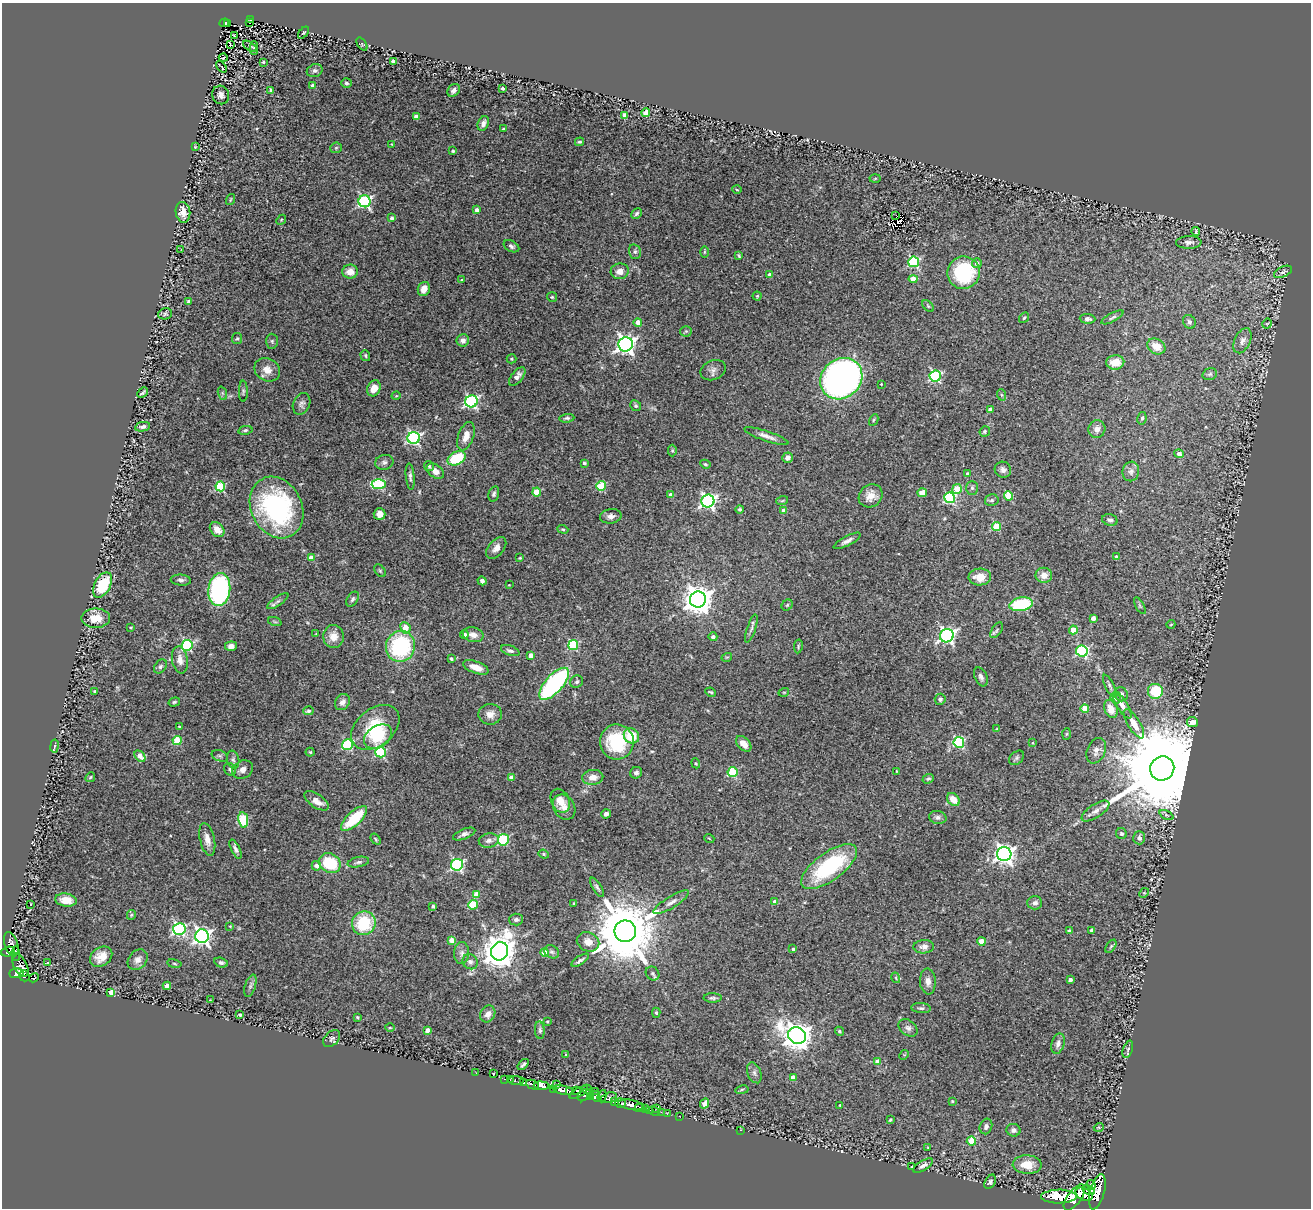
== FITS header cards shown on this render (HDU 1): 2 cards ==
NAXIS1  =                 1309
NAXIS2  =                 1206

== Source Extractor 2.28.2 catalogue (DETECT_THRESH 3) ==
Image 1309 x 1206 px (HDU 1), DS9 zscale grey, 1 PNG px = 1 image px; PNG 1313 x 1210 px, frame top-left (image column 1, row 1206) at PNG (2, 3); each listed source drawn as its Kron ellipse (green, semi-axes under 4 px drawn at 4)
Background 0.159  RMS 0.017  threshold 0.0519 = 3 sigma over >= 5 px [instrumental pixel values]
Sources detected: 397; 3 with non-positive FLUX_AUTO (blend fragments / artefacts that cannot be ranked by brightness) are neither listed nor drawn; the other 394 listed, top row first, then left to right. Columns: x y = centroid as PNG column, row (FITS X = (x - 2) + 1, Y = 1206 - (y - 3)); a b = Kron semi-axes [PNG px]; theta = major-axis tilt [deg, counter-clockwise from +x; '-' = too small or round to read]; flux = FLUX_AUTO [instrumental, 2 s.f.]
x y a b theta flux
251 20 3 2 - 0.57
224 23 5 2 - 1.8
250 23 3 2 - 3.2
227 24 3 2 - 0.94
303 33 7 4 49 1.4
234 35 3 2 - 0.66
230 44 3 2 - 0.91
362 44 7 4 -54 1.6
250 46 8 4 -33 1.8
254 48 7 3 90 2.5
223 58 4 2 - 0.92
263 62 3 3 - 1.5
393 62 4 4 - 8.7
221 67 7 2 -51 0.92
315 71 8 6 23 3.2
347 83 5 4 - 1.9
313 85 4 3 - 4
503 88 3 3 - 2.6
271 90 3 3 - 1.5
454 90 7 5 44 4.3
221 95 9 8 - 4.7
646 113 4 4 - 23
624 115 4 3 - 3.7
416 116 4 4 - 5.7
483 123 8 5 66 5.1
504 129 3 3 - 1.8
580 142 4 3 - 1.6
392 144 3 2 - 0.79
195 147 3 3 - 0.9
336 148 6 5 - 1.9
453 151 3 3 - 1.8
875 178 5 3 - 1.2
737 190 4 3 - 0.96
230 200 6 2 71 1
365 201 6 6 - 190
477 210 4 4 - 5
183 212 10 7 -83 12
637 214 6 4 45 2.4
896 215 3 2 - 0.77
392 218 3 3 - 2.9
281 220 5 4 - 1.3
1196 232 4 2 - 1.7
1189 242 13 6 2 4.9
511 246 8 5 -28 2.7
181 249 3 2 - 1.4
635 252 7 6 - 2.9
704 252 6 4 89 1.3
739 256 4 2 - 1.2
914 262 5 5 - 110
977 263 5 5 - 4.4
620 271 9 8 - 8.5
350 272 8 7 - 10
1283 272 10 5 25 2.9
964 273 16 16 - 87
770 275 4 4 - 4.5
913 279 4 4 - 23
462 280 3 3 - 2
424 289 7 6 - 10
757 296 4 4 - 1.5
552 297 5 5 - 1.6
189 302 4 3 - 4.3
928 306 7 4 -45 1.6
165 314 7 5 13 2.1
1113 317 12 4 28 2.5
1024 318 6 4 53 1.6
1088 319 8 4 -3 4.3
638 322 4 4 - 10
1189 322 7 6 - 2.9
1267 324 5 4 - 1.2
686 331 5 5 - 1.8
237 339 5 5 - 1.7
463 340 6 6 - 5.4
272 341 7 6 - 2.6
1242 341 13 8 65 6.6
626 344 7 7 - 560
1156 346 9 7 -31 15
365 356 5 4 - 1.9
511 359 5 4 - 1.4
1115 362 9 7 4 16
267 370 13 11 -32 11
713 370 13 9 22 6
1210 374 7 5 16 2.8
517 376 11 5 50 6.3
935 376 5 5 - 130
841 379 22 19 41 600
881 384 3 2 - 0.92
374 388 8 6 64 10
243 391 10 4 -89 2.6
143 393 6 2 43 1.8
222 393 7 4 -71 2.2
1002 395 6 3 -70 1.4
396 396 4 3 - 0.87
471 401 6 6 - 200
302 404 11 8 65 4.5
636 406 5 5 - 2.2
990 409 4 3 - 3.9
567 418 7 4 7 2.2
1142 418 6 4 79 1.9
874 420 6 4 62 1.8
142 427 7 4 10 4
1097 429 9 8 - 6.6
245 430 7 4 12 2.1
985 431 6 5 - 1.8
466 436 15 7 71 10
766 436 23 5 -19 7.5
414 438 6 6 - 230
672 451 6 4 -90 1.6
1179 454 5 4 - 5.2
456 458 9 6 27 49
788 458 5 5 - 6.6
384 462 9 7 14 3.7
584 463 3 3 - 1.7
705 464 5 4 - 1.7
429 466 6 4 -45 1.5
1003 470 8 7 - 4.6
435 471 10 6 -35 7.9
1131 471 10 8 81 5.1
968 474 4 4 - 5.1
410 476 13 4 -85 3.5
379 484 7 5 3 84
220 486 5 5 - 84
601 486 5 4 - 53
972 488 7 6 - 2.4
957 489 5 4 - 29
537 492 4 4 - 32
922 493 5 4 - 8.4
494 494 8 5 75 2.4
671 495 4 4 - 8.9
871 496 12 11 - 14
1009 496 4 4 - 46
950 498 5 5 - 130
992 500 7 6 - 2.6
708 501 6 6 - 310
782 501 6 3 19 1.5
277 507 32 25 -63 180
740 509 4 4 - 2
784 511 4 4 - 12
380 514 6 5 - 7.9
611 516 11 7 7 5.9
1110 520 8 5 -17 3.3
997 526 4 4 - 42
563 529 5 4 - 1.5
217 530 8 6 -44 11
847 541 15 5 27 5.1
496 548 13 7 49 7.3
1117 557 4 3 - 3.1
312 558 4 4 - 18
520 558 3 2 - 1.3
380 571 7 4 -54 1.9
1044 575 8 7 - 9.7
980 577 11 8 2 19
181 580 10 5 -5 3.6
482 581 4 4 - 3.4
102 585 14 8 61 46
509 585 3 3 - 0.74
219 590 16 11 83 180
353 599 8 5 57 2.6
698 599 8 8 - 1700
278 601 12 4 34 3.5
1021 604 12 6 10 62
787 605 6 5 - 1.9
1140 606 9 4 -60 2
96 618 14 10 0 17
1093 618 4 4 - 7.1
275 622 7 4 -19 1.8
1171 624 4 3 - 0.83
131 627 3 2 - 0.94
405 628 6 5 - 18
751 629 15 4 72 3.9
997 630 9 4 57 2.8
1073 630 4 4 - 19
316 634 3 3 - 0.8
464 635 4 4 - 3.7
473 635 10 7 -11 8.6
333 636 11 10 - 13
947 636 7 6 - 290
713 637 4 4 - 4.4
187 645 5 5 - 110
573 645 5 5 - 75
231 646 6 4 6 6.4
400 646 15 14 - 110
798 646 7 3 82 1.4
510 651 9 5 -20 3.4
1082 651 6 5 - 140
531 655 4 4 - 9.8
727 657 5 3 - 1.2
451 659 3 3 - 2.5
180 660 13 8 -81 8.1
160 667 8 5 51 2.6
476 667 13 6 -20 13
981 677 10 6 -67 4
577 682 7 6 - 2.7
554 684 20 8 48 160
1110 686 12 4 -63 3
95 691 3 3 - 2
1155 691 8 8 - 40
711 692 5 3 - 1.5
784 692 5 3 - 1.1
1121 694 7 6 - 4.5
1115 698 5 5 - 2.3
940 699 5 5 - 2.5
174 702 6 4 16 1.7
342 702 8 7 - 6.1
1122 705 15 5 -58 6.2
1085 708 4 4 - 27
1111 709 9 6 -68 13
308 711 5 4 - 2.7
490 714 11 10 - 8.5
1192 722 5 5 - 11
1134 724 17 6 -58 14
179 726 3 2 - 1.3
375 727 27 18 39 50
997 729 3 3 - 1.6
1066 734 6 4 87 1.2
631 736 8 7 - 28
378 737 15 10 33 35
177 740 4 4 - 43
617 742 17 17 - 66
959 742 5 5 - 120
1033 743 4 3 - 1.3
744 744 9 6 -46 7.5
347 745 5 5 - 100
54 746 6 3 82 1.7
1096 751 13 9 67 7.7
310 752 4 4 - 1.4
380 752 5 5 - 100
140 756 6 4 -47 13
220 756 8 5 -18 2.4
1017 758 8 6 42 2.5
233 760 9 6 -78 3.6
696 763 5 4 - 1.3
1162 768 12 12 - 39000
230 769 7 5 -59 4.1
242 770 11 8 27 6.9
896 771 3 2 - 0.82
733 772 5 5 - 68
636 773 6 5 - 3.4
90 777 5 4 - 1.4
511 777 4 4 - 5.6
593 777 10 7 5 9
928 779 6 4 21 1.7
953 800 7 5 -45 14
316 801 14 6 -35 12
560 801 12 9 -65 13
564 807 13 10 -59 9.3
1095 811 16 6 33 6.6
606 814 5 4 - 4.4
1166 815 7 4 -27 1.9
938 817 9 6 -12 3.8
354 818 17 7 43 48
243 820 8 5 -81 79
464 834 12 5 22 4.3
1121 834 5 5 - 3
709 838 5 3 - 0.92
1139 838 6 5 - 5.6
207 839 17 7 -77 9.8
376 839 6 4 -52 1.5
489 840 10 7 10 5.3
503 840 6 5 - 100
235 849 10 4 -65 3.5
544 854 5 4 - 1.5
1004 854 7 7 - 580
358 862 11 5 11 3.3
330 863 11 9 -31 45
457 865 6 6 - 170
316 866 5 4 - 6.2
829 867 33 14 36 110
597 887 11 4 -57 2.8
1144 893 5 4 - 1.5
476 894 4 4 - 13
66 900 11 6 -8 13
671 902 20 6 32 7.3
775 902 4 4 - 7.9
574 903 3 2 - 0.85
1035 903 7 6 - 4.8
31 904 2 2 - 0.7
473 905 5 4 - 52
433 906 3 3 - 2.6
131 915 5 4 - 1.3
516 919 7 6 - 3.2
364 923 12 11 - 60
230 926 3 3 - 0.88
179 929 6 6 - 180
1092 930 4 4 - 3.9
625 931 11 10 - 12000
1070 931 4 3 - 1.6
202 936 7 7 - 420
452 940 4 4 - 17
981 941 4 4 - 17
588 942 11 9 -22 10
11 944 12 6 -72 95
1111 946 7 4 54 1.7
924 947 10 6 2 7
793 949 3 3 - 1.8
500 951 9 8 - 2300
8 952 7 4 16 97
545 952 4 4 - 16
552 952 8 6 -29 3.2
16 953 7 3 -88 50
462 953 11 7 88 5.8
101 957 12 9 36 13
138 960 11 8 50 7.5
580 960 10 4 32 2.7
470 962 8 7 - 4.6
47 963 2 2 - 1.1
221 963 7 5 -16 2.8
174 964 7 3 -10 1.7
20 965 12 6 -63 76
16 973 7 5 3 78
652 973 7 6 - 2.6
25 976 5 5 - 51
34 978 5 3 - 8.9
896 978 5 3 - 1.2
1070 980 4 3 - 4
928 981 13 8 -86 7.5
167 986 4 4 - 15
250 986 12 5 73 3.8
111 992 4 4 - 20
713 998 9 4 0 2.6
210 1000 2 2 - 0.62
921 1008 10 5 -6 2.9
656 1013 5 4 - 2.3
488 1014 9 7 58 7.2
240 1015 4 3 - 1.5
357 1017 3 3 - 1.5
547 1022 3 2 - 1.4
390 1028 5 3 - 1
908 1028 10 7 -37 4.8
427 1030 4 4 - 8.8
540 1030 9 5 -85 2.8
839 1031 5 4 - 2.5
797 1035 9 8 - 1400
332 1038 10 6 45 3.1
1058 1044 10 6 73 5.5
1128 1049 9 4 71 2.6
566 1055 4 3 - 0.99
904 1055 5 4 - 1.2
877 1062 4 4 - 14
523 1064 7 3 45 2.1
476 1073 3 2 - 1.8
754 1073 11 6 -68 4.5
494 1074 3 3 - 7.1
793 1077 4 4 - 8.9
504 1079 3 2 - 7.9
510 1080 3 2 - 4.8
516 1081 8 4 0 17
524 1083 3 3 - 28
532 1085 7 4 -24 36
557 1085 3 3 - 20
542 1086 8 4 -4 400
553 1089 3 2 - 6
563 1090 11 4 -13 280
577 1090 4 3 - 30
588 1090 6 2 -46 14
742 1090 7 3 10 1.5
570 1091 3 2 - 25
595 1091 3 2 - 3.9
579 1092 10 3 28 89
584 1095 7 5 42 44
596 1096 5 4 - 8.9
602 1096 6 3 73 44
591 1097 3 2 - 16
609 1098 8 5 16 66
614 1101 4 3 - 41
952 1101 4 4 - 1.3
621 1103 5 5 - 72
705 1104 5 4 - 10
631 1105 12 5 -11 200
840 1105 2 2 - 0.94
640 1108 5 2 - 16
656 1108 3 2 - 4
645 1109 3 2 - 12
650 1110 2 2 - 2.6
654 1111 6 2 -20 7.7
661 1112 2 2 - 5.4
667 1114 3 3 - 2.4
679 1116 2 2 - 2.9
890 1120 3 3 - 1.4
986 1126 8 6 69 3.7
1099 1127 5 3 - 1.1
741 1130 3 2 - 75
1013 1130 7 6 - 4.2
971 1141 4 4 - 37
928 1148 3 2 - 0.93
1027 1165 14 9 -2 20
912 1166 3 2 - 0.77
923 1166 11 5 31 5
990 1182 7 5 60 2.8
1091 1185 5 4 - 22
1088 1190 6 4 -27 120
1097 1192 18 7 75 570
1084 1194 9 6 -28 390
1059 1196 18 7 1 780
1074 1197 15 7 53 800
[3 non-positive-flux detections neither listed nor drawn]